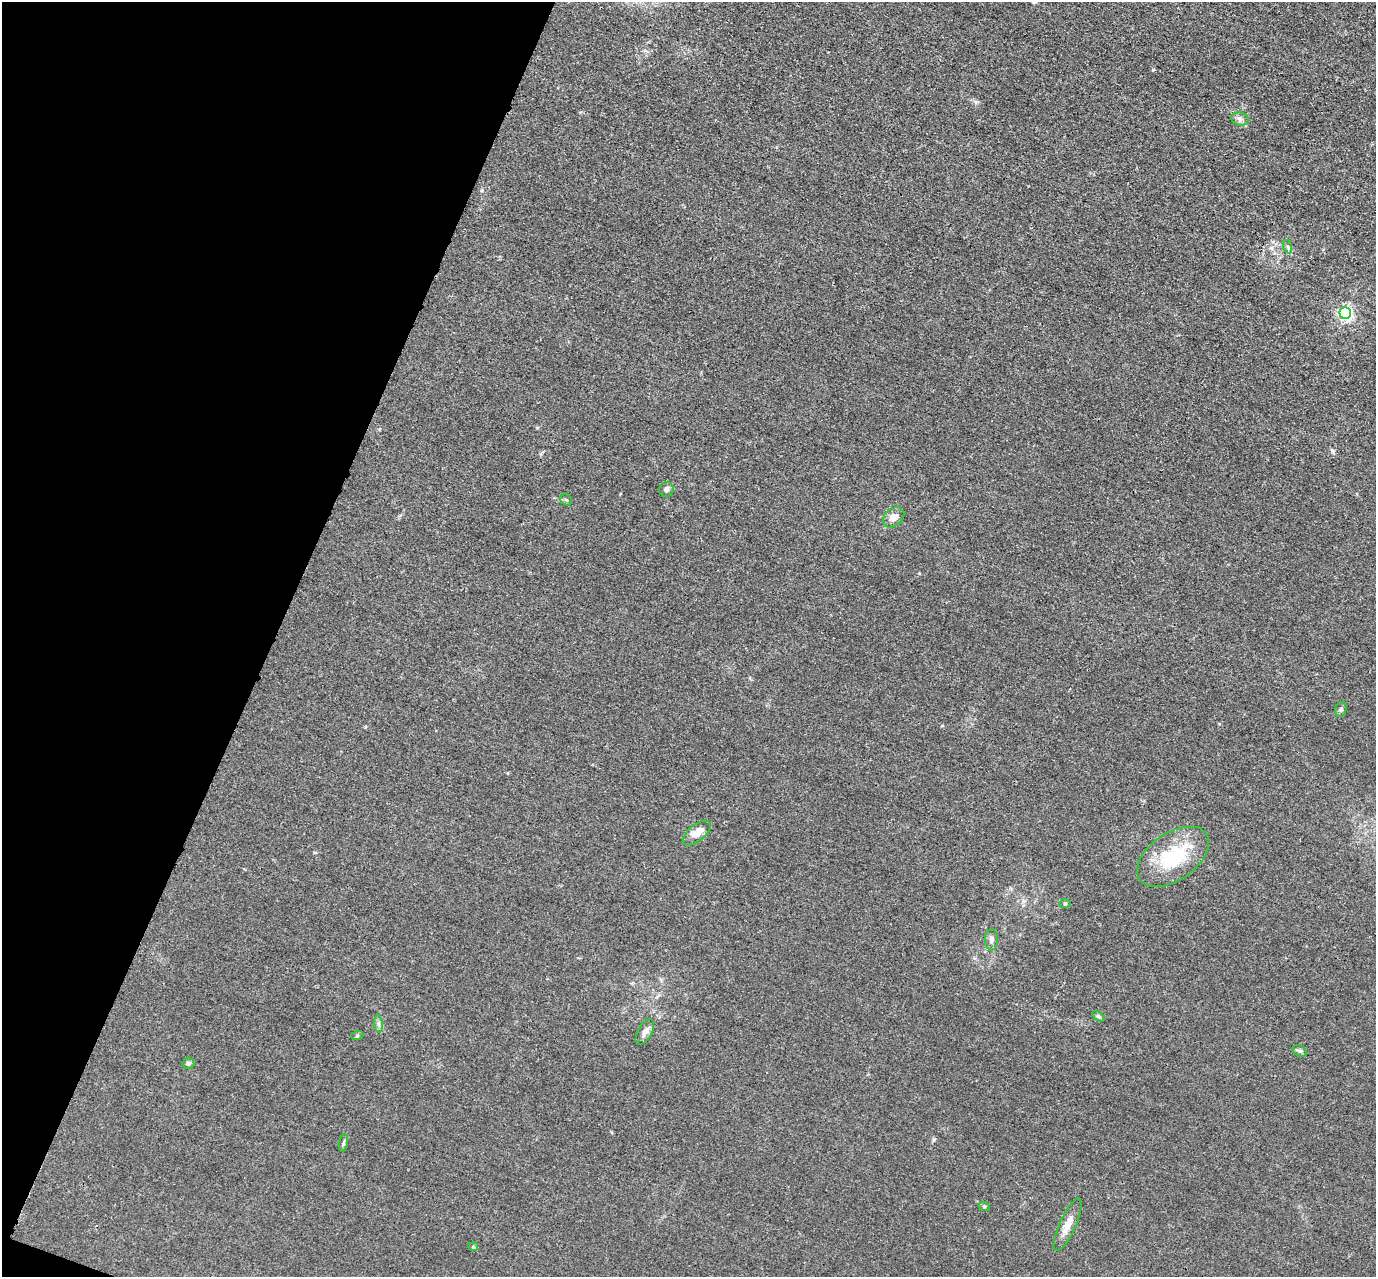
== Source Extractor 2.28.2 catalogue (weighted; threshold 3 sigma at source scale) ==
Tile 9 of 4 x 4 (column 1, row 3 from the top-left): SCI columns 7-1380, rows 1553-2827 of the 5509 x 5524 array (HDU 1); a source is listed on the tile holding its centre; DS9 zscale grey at full resolution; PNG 1378 x 1279 px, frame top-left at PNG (2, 2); each listed source drawn as its Kron ellipse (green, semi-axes under 4 px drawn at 4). Shown black and unused: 20% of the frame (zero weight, under 3 of 4 exposures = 1% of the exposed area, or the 3 px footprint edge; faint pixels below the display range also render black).
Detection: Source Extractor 2.28.2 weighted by HDU 2 'WHT'; one run over the whole footprint, this tile lists its part. Background 0.028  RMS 0.0044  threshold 0.02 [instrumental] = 3 sigma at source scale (4.5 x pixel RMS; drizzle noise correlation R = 1.50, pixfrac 1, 0.05/0.05 arcsec/px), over >= 5 px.
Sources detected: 21; all 21 listed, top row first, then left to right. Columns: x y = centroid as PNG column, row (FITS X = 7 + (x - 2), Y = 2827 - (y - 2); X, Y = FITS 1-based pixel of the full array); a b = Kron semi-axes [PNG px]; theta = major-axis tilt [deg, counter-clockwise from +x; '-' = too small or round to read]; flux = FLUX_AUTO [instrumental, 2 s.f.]
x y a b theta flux
1240 119 9 6 -16 1.6
1288 247 7 4 -71 0.7
1345 313 6 6 - 98
666 489 7 7 - 1.5
566 500 6 5 - 0.65
894 517 12 8 38 3.5
1341 709 7 5 75 0.93
697 833 17 8 39 5.2
1173 857 40 23 34 31
1065 904 6 3 0 0.48
991 939 11 6 -89 1.9
1098 1016 7 4 -31 0.7
378 1024 8 4 -82 1.2
645 1032 14 7 60 2.3
357 1036 6 4 19 0.54
1299 1051 8 5 -26 0.97
188 1063 6 5 - 1
343 1143 9 3 79 0.81
984 1206 6 4 -17 0.54
1068 1225 28 8 66 5.5
473 1247 5 4 - 0.65
Unlisted compact peaks at least as high as the median listed source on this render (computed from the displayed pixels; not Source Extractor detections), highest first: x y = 1332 450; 934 1139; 482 190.